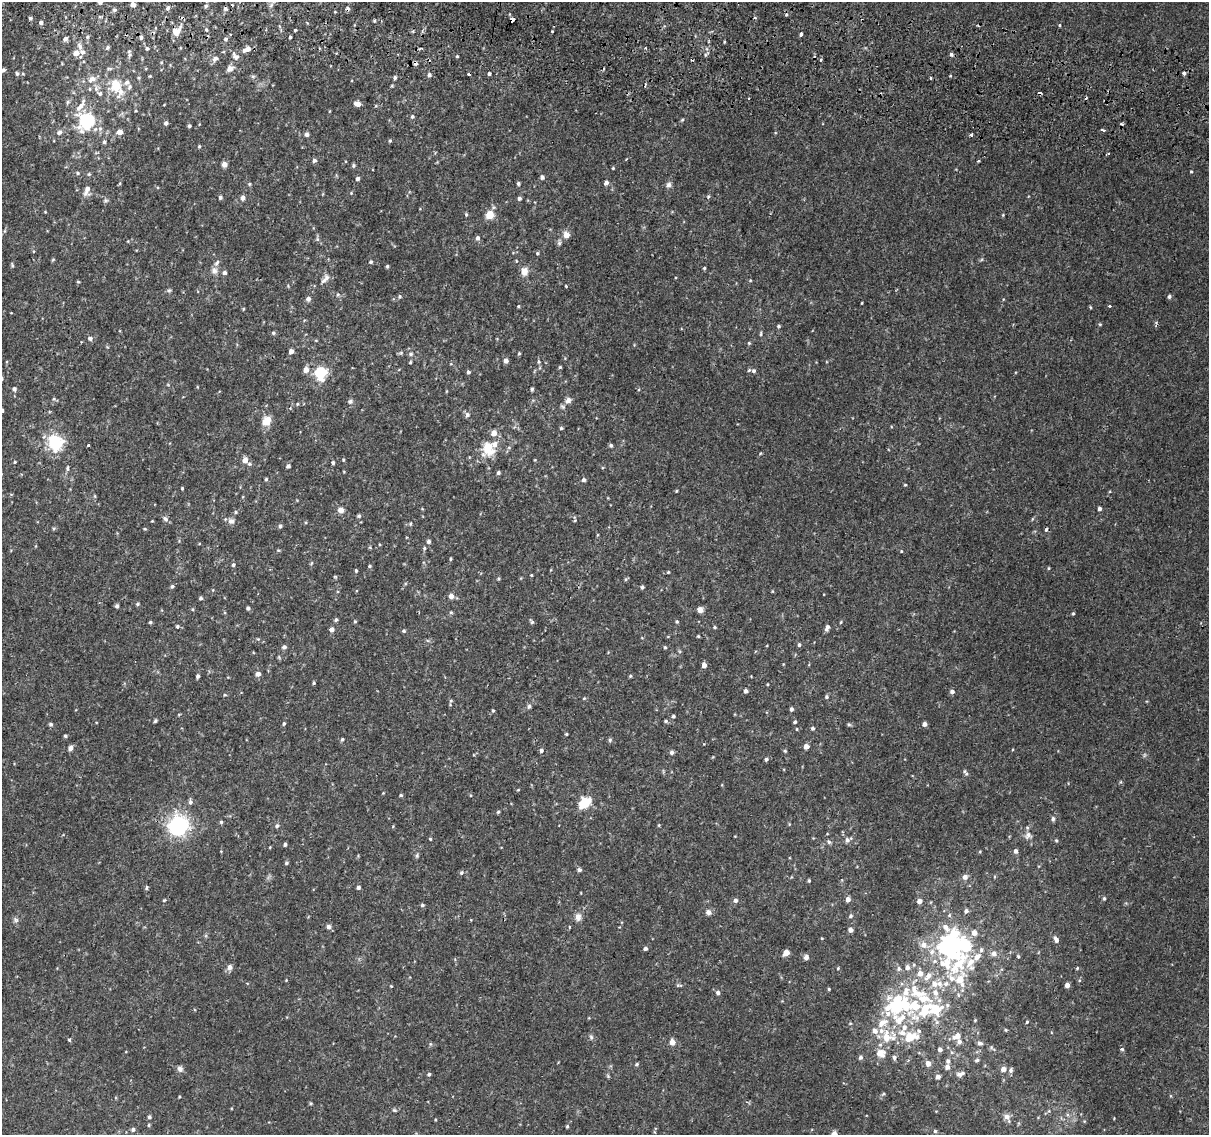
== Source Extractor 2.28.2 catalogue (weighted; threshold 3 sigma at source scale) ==
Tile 11 of 4 x 4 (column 3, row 3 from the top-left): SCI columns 2417-3623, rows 1396-2528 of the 4842 x 5116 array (HDU 1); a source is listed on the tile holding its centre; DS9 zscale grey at full resolution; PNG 1211 x 1137 px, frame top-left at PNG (2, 2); no overlay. Shown black and unused: <1% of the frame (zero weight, under 2 of 3 exposures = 2% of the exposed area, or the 3 px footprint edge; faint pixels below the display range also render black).
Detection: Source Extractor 2.28.2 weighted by HDU 2 'WHT'; one run over the whole footprint, this tile lists its part. Background 0.00508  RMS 0.0022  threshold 0.0101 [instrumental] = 3 sigma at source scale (4.5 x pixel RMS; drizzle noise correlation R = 1.50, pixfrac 1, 0.0396/0.0396 arcsec/px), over >= 5 px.
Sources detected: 435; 1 too faint to see at this stretch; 4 inside a brighter object's white glare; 11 cosmic-ray / hot-pixel residue — not listed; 46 inside a brighter listed object's ellipse — not listed separately; the other 373 listed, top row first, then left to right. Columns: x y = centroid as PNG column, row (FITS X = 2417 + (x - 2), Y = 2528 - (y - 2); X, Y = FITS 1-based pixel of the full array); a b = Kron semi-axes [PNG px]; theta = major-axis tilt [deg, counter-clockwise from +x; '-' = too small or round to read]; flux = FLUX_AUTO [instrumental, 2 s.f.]
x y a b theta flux
100 2 6 5 - 0.61
133 5 5 5 - 1.1
206 6 5 4 - 0.41
168 8 6 5 - 0.52
225 9 5 4 - 0.53
114 10 6 4 15 0.48
786 15 5 3 - 0.26
30 18 4 3 - 0.46
512 20 4 3 - 3.1
374 21 4 3 - 0.28
41 22 4 4 - 0.63
1059 25 4 3 - 0.24
206 30 5 3 - 0.23
295 30 3 3 - 0.87
176 31 12 9 44 2.2
801 34 4 3 - 1.9
141 37 6 5 - 0.51
290 37 3 3 - 0.35
65 39 5 4 - 0.74
225 39 5 4 - 0.4
80 46 12 6 -72 0.98
108 47 5 5 - 0.44
147 48 5 5 - 0.39
247 49 9 5 26 1.8
420 49 4 3 - 0.57
76 53 6 5 - 1.7
951 54 6 5 - 0.48
129 55 7 6 - 0.58
457 56 4 3 - 0.21
236 57 9 7 -7 0.71
215 59 8 6 39 0.81
820 60 3 3 - 0.46
161 62 5 3 - 0.2
415 63 5 4 - 0.7
230 69 6 5 - 1.6
3 70 4 4 - 0.47
1183 73 3 3 - 2.3
17 74 6 4 -60 0.39
489 74 3 3 - 1.2
429 75 5 5 - 0.54
150 76 4 3 - 0.19
253 76 6 4 -1 0.33
395 77 5 4 - 0.43
139 78 6 3 -72 0.27
930 78 3 3 - 0.53
92 79 12 8 24 1.5
116 85 25 17 -88 6
90 89 5 3 - 0.23
68 102 6 5 - 0.4
357 104 7 5 -16 1.4
80 107 18 7 50 1.9
136 111 4 3 - 0.19
412 116 5 5 - 0.42
682 120 5 4 - 0.26
88 121 17 16 - 13
166 123 4 4 - 0.68
189 126 4 4 - 0.35
1103 130 4 3 - 0.63
59 132 7 6 - 0.7
120 132 4 4 - 1.8
306 134 5 4 - 0.71
971 135 3 3 - 1.1
390 141 5 4 - 0.28
104 142 5 4 - 0.4
199 146 5 3 - 0.25
1108 154 3 2 - 0.35
314 160 5 4 - 0.63
978 161 3 2 - 0.22
224 164 6 6 - 1
353 165 5 5 - 0.36
613 168 4 3 - 0.21
1191 171 3 3 - 0.21
78 173 6 4 -19 0.4
89 174 5 5 - 0.32
542 177 5 4 - 0.64
358 178 4 4 - 0.65
518 183 4 4 - 0.44
606 183 5 5 - 0.73
249 184 5 4 - 0.27
668 185 8 6 37 0.7
87 190 14 7 74 1.6
351 193 5 3 - 0.2
708 196 6 4 69 0.31
220 197 4 4 - 0.5
243 198 5 5 - 0.85
519 198 4 4 - 0.51
106 200 6 5 - 0.43
45 212 4 3 - 0.18
466 214 5 4 - 0.28
490 215 5 5 - 7.3
4 231 6 4 70 0.33
566 235 6 6 - 1.7
478 238 5 5 - 0.62
317 239 6 5 - 0.4
559 243 8 5 -90 0.49
537 253 4 4 - 0.31
53 259 5 3 - 0.21
516 261 4 3 - 0.17
371 262 5 4 - 0.36
12 265 6 4 -74 0.3
387 266 4 4 - 0.33
704 268 4 4 - 0.26
214 270 10 9 - 1.1
524 271 11 9 87 1.6
225 273 5 5 - 0.57
325 279 16 7 50 1.3
750 280 4 4 - 0.22
78 282 4 4 - 0.24
566 286 3 3 - 0.19
169 290 6 5 - 0.37
338 294 5 4 - 0.29
399 296 5 5 - 0.36
1169 297 5 4 - 0.49
308 299 6 5 - 0.72
862 303 3 2 - 0.17
518 306 4 3 - 0.27
1109 306 3 3 - 0.32
1090 307 4 3 - 0.22
243 309 4 3 - 0.23
1100 324 4 4 - 0.25
778 326 5 4 - 0.38
273 333 5 5 - 0.4
761 334 7 3 89 0.32
90 338 5 5 - 0.7
749 343 5 5 - 0.27
291 351 4 4 - 1.2
401 353 7 5 21 0.38
519 353 4 3 - 0.28
411 354 6 5 - 0.52
506 361 5 4 - 1
410 362 4 3 - 0.27
539 362 5 5 - 0.38
560 367 4 4 - 0.27
306 370 6 5 - 1.6
754 371 5 5 - 0.47
468 372 4 4 - 0.5
321 373 15 13 79 6.4
14 389 5 5 - 0.65
532 389 4 3 - 0.4
54 399 5 5 - 0.35
568 400 9 8 - 1
350 401 7 6 - 0.49
297 404 4 4 - 0.24
290 408 4 3 - 0.18
467 415 7 6 - 0.68
266 421 12 9 47 2.7
561 428 4 4 - 0.3
494 433 7 7 - 1.4
55 443 15 13 -64 11
88 445 3 3 - 0.39
611 445 4 4 - 0.43
487 451 18 18 - 3.9
760 454 5 3 - 0.21
245 460 5 5 - 1.9
343 460 4 3 - 0.25
15 462 4 3 - 0.25
333 462 4 4 - 0.41
249 464 6 4 -21 0.35
288 466 4 4 - 0.58
67 468 5 4 - 0.57
498 473 4 4 - 0.47
266 479 4 4 - 0.3
584 480 5 4 - 0.56
905 485 4 3 - 0.23
182 488 3 3 - 0.22
676 491 3 3 - 0.22
95 496 6 4 -89 0.25
1100 508 4 4 - 0.72
341 510 7 6 - 1.2
236 512 5 4 - 0.31
359 516 5 4 - 0.39
165 519 8 7 - 0.65
1032 519 5 3 - 0.22
575 520 4 3 - 0.23
152 521 3 2 - 0.16
231 521 10 8 -14 0.96
410 524 6 4 89 0.3
280 526 5 4 - 0.51
54 528 5 4 - 0.32
145 529 4 4 - 0.23
597 535 5 3 - 0.19
428 541 6 5 - 0.54
370 547 5 4 - 0.23
424 548 5 4 - 0.35
278 550 5 4 - 0.22
901 551 4 4 - 0.19
450 559 4 4 - 0.25
312 563 5 3 - 0.24
233 565 5 4 - 0.39
369 566 4 4 - 0.34
1048 568 5 3 - 0.21
356 571 4 3 - 0.32
668 572 4 4 - 0.21
531 575 3 3 - 0.21
335 577 5 3 - 0.23
498 579 5 4 - 0.27
626 579 6 4 72 0.29
172 586 5 4 - 0.39
642 587 4 4 - 0.4
772 591 5 3 - 0.18
451 596 7 6 - 1
201 598 4 4 - 0.39
138 604 5 4 - 0.31
117 606 4 4 - 0.55
248 608 4 4 - 0.49
700 610 7 6 - 1.1
451 612 5 4 - 0.31
1073 613 4 3 - 0.27
336 620 4 4 - 0.43
355 621 5 4 - 0.27
150 622 4 3 - 0.33
532 622 7 4 -55 0.42
677 622 4 4 - 0.32
841 622 5 3 - 0.22
177 626 5 5 - 0.36
715 627 4 3 - 0.26
827 628 8 4 70 0.83
331 629 5 5 - 0.97
404 631 5 4 - 0.35
698 636 3 3 - 0.23
258 639 5 4 - 0.24
799 645 5 4 - 0.42
284 647 5 4 - 0.67
665 647 5 4 - 0.27
704 665 4 4 - 1.4
258 674 6 5 - 0.87
198 676 4 4 - 0.51
630 676 4 3 - 0.32
314 683 4 3 - 0.3
746 691 4 4 - 0.73
952 691 5 5 - 0.74
225 695 4 4 - 0.22
826 697 5 5 - 0.37
584 698 4 3 - 0.2
451 701 5 4 - 0.3
529 706 6 5 - 0.49
791 709 4 4 - 0.5
493 710 4 4 - 0.3
673 716 4 4 - 0.42
155 721 4 3 - 0.34
666 721 5 4 - 0.35
795 722 4 3 - 0.34
284 723 5 4 - 0.35
51 724 5 5 - 0.41
849 724 5 4 - 0.32
925 724 4 4 - 0.94
813 728 5 5 - 0.42
797 729 4 3 - 0.17
566 734 4 3 - 0.23
65 736 4 4 - 0.3
342 739 5 4 - 0.33
610 740 6 4 70 0.37
806 746 5 5 - 1.1
70 748 7 6 - 0.74
541 750 6 5 - 0.5
785 751 4 4 - 0.28
672 752 5 5 - 0.56
766 759 4 4 - 0.51
966 774 7 6 - 0.51
518 790 4 3 - 0.19
383 793 3 3 - 0.16
401 795 4 3 - 0.3
190 802 7 5 -79 0.59
584 802 14 10 23 4.8
498 812 5 4 - 0.3
1053 819 6 5 - 0.59
221 822 4 4 - 0.39
178 825 23 21 37 17
659 825 5 3 - 0.21
277 826 6 5 - 0.54
393 826 4 3 - 0.18
1028 835 10 9 - 1.1
430 839 3 3 - 0.27
847 840 8 7 - 0.74
1056 840 5 4 - 0.28
829 842 7 5 -45 0.44
285 844 4 3 - 0.47
270 847 4 3 - 0.16
1015 851 6 5 - 0.75
980 852 4 4 - 0.22
417 856 7 5 65 0.38
286 863 5 4 - 0.38
579 870 4 4 - 0.68
462 873 6 5 - 0.4
965 877 6 5 - 1.1
809 881 4 3 - 0.33
358 887 4 4 - 0.58
146 888 6 3 89 0.31
1104 898 5 4 - 0.32
848 899 5 4 - 1.2
164 900 4 4 - 0.25
735 900 6 5 - 0.63
919 901 4 4 - 1.4
422 905 4 4 - 0.43
966 911 5 4 - 0.65
708 912 6 6 - 0.97
851 916 5 5 - 0.43
578 917 11 8 -89 1.2
16 920 8 6 -35 0.59
328 927 5 5 - 0.76
569 927 4 3 - 0.24
946 928 13 7 -54 1.4
851 930 5 4 - 0.91
1056 939 9 5 -66 0.87
924 945 8 8 - 1.5
948 946 13 10 8 16
645 948 4 4 - 0.54
786 952 5 4 - 2.2
932 952 8 8 - 1.2
994 953 8 7 - 1
1018 956 5 4 - 0.33
806 957 6 6 - 0.79
945 963 60 37 72 28
959 964 46 22 74 16
230 967 7 6 - 0.97
907 967 6 6 - 0.95
838 968 4 3 - 0.2
1077 968 5 4 - 0.24
899 969 6 6 - 0.54
920 973 7 6 - 1.6
928 976 13 7 49 1.6
286 980 3 3 - 0.17
679 985 10 3 0 0.34
1067 985 4 4 - 1.2
391 986 4 3 - 0.17
829 989 3 3 - 0.26
917 992 31 17 -29 8.4
718 993 5 5 - 0.67
899 1019 33 28 15 14
975 1020 4 3 - 0.2
937 1022 6 5 - 0.57
1027 1022 4 3 - 0.27
1006 1030 4 3 - 0.26
957 1036 11 7 23 1.9
591 1037 7 5 -87 0.5
69 1040 4 4 - 0.3
672 1042 5 4 - 2.3
980 1043 6 5 - 0.64
430 1044 5 5 - 0.31
992 1048 13 4 -41 0.46
940 1049 5 4 - 0.76
1122 1049 5 5 - 0.35
880 1053 9 8 - 2.6
952 1053 6 4 0 0.33
860 1057 6 5 - 0.49
894 1057 6 5 - 0.54
977 1060 5 5 - 0.45
948 1061 6 6 - 0.62
928 1063 5 5 - 1.6
637 1064 4 4 - 0.39
947 1067 6 5 - 0.89
180 1069 8 7 - 0.8
1003 1069 5 5 - 1.5
1011 1070 6 5 - 0.62
429 1074 5 4 - 0.37
961 1074 13 6 19 0.96
608 1076 5 5 - 0.27
938 1077 5 4 - 1
883 1094 6 3 18 0.26
179 1097 3 2 - 0.22
311 1103 5 4 - 0.24
394 1110 7 4 -26 0.32
1067 1115 6 4 -89 0.43
149 1117 5 4 - 0.48
1007 1117 12 7 -62 1.1
435 1119 3 3 - 0.2
1084 1121 5 3 - 0.19
149 1125 5 3 - 0.24
567 1126 5 4 - 0.29
133 1130 5 5 - 0.58
935 1131 4 4 - 0.37
655 1132 5 3 - 0.2
834 1134 4 4 - 2.6
Overlapping masked pixels (flux is a lower limit): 3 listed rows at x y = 512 20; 176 31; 415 63
Isophote crosses this tile's border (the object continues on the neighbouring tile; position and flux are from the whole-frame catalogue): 2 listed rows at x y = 100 2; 834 1134